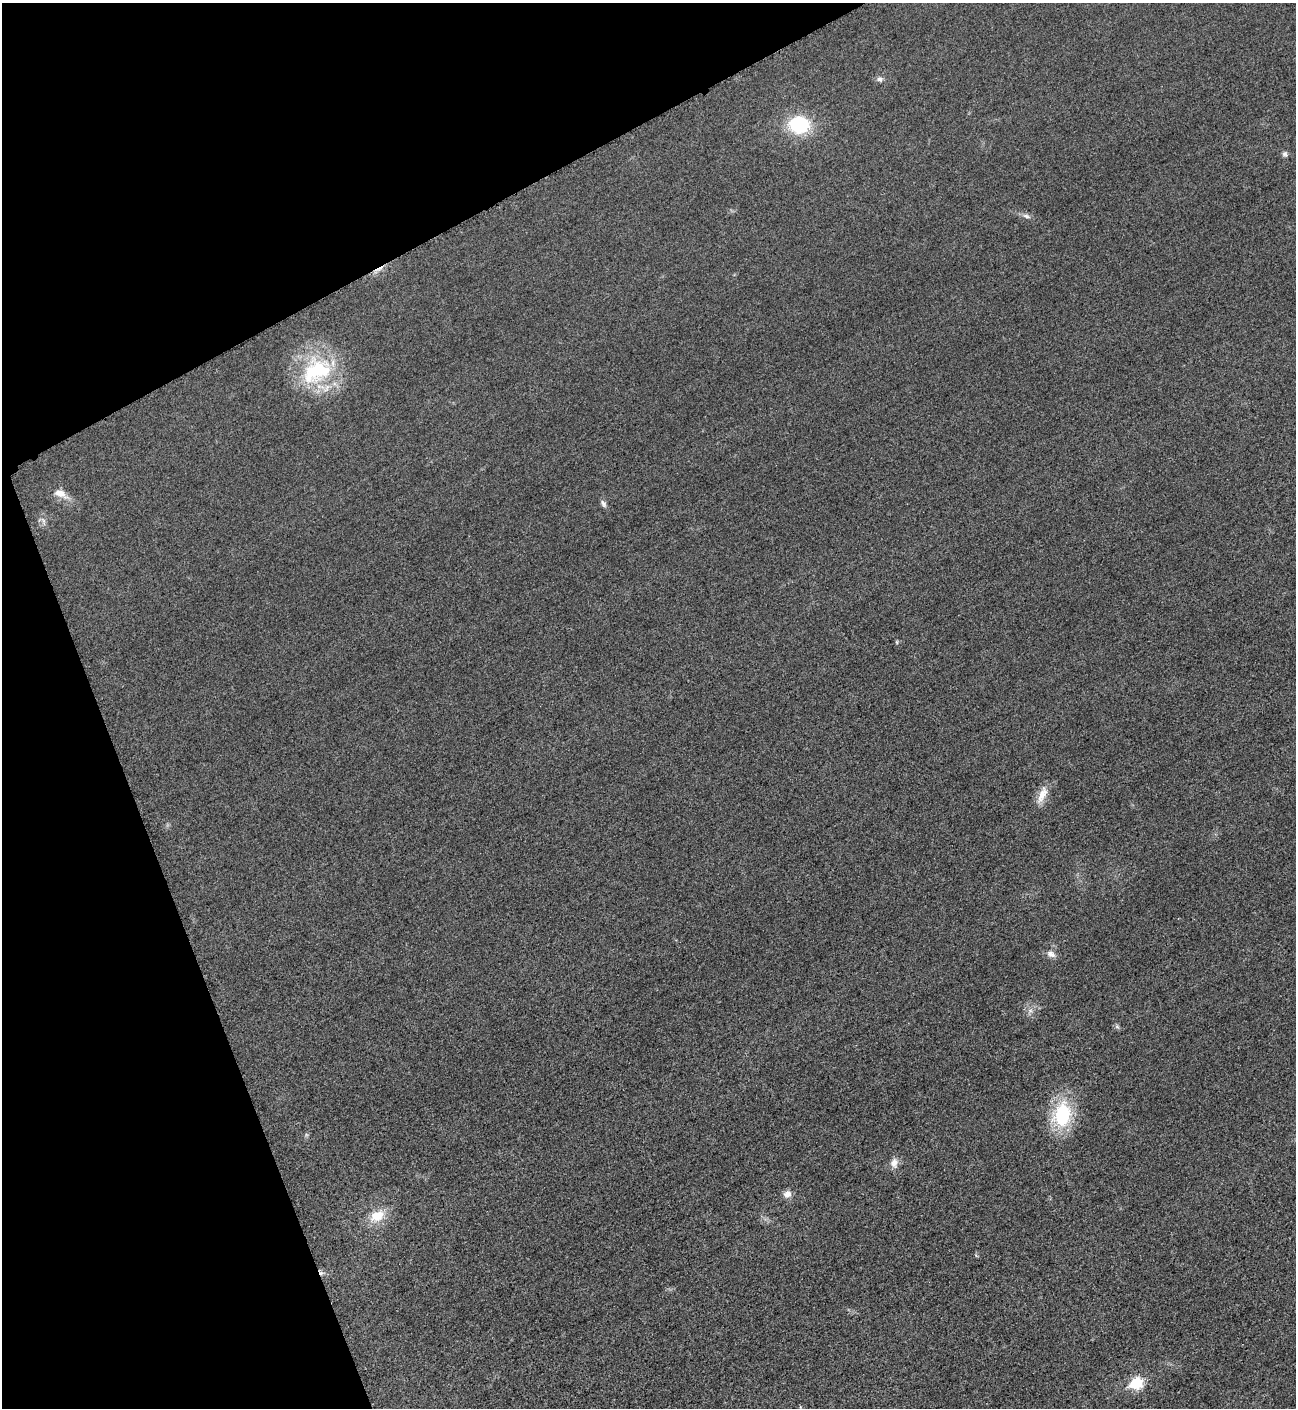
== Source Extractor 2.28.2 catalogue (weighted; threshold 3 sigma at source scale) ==
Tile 5 of 4 x 4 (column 1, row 2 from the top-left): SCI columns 300-1593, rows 2830-4235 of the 5642 x 5651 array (HDU 1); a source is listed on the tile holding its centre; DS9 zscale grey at full resolution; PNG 1298 x 1410 px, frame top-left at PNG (2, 3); no overlay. Shown black and unused: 21% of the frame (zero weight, under 3 of 5 exposures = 1% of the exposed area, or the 3 px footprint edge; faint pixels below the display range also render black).
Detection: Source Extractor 2.28.2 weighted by HDU 2 'WHT'; one run over the whole footprint, this tile lists its part. Background 0.0198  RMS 0.0051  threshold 0.0229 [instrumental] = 3 sigma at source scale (4.5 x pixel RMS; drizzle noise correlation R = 1.50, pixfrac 1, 0.05/0.05 arcsec/px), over >= 5 px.
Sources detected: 19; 1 cosmic-ray / hot-pixel residue — not listed; the other 18 listed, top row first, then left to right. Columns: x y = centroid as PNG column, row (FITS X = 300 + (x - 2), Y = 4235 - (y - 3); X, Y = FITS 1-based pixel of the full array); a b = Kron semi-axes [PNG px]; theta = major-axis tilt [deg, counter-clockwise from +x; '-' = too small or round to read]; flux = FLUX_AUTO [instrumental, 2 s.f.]
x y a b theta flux
880 79 8 7 - 1.6
799 125 21 17 -3 31
1285 154 8 6 -73 1.3
1026 216 12 5 -19 1.9
317 371 45 33 32 47
60 494 21 10 -25 5.4
603 503 10 6 -60 1.7
43 521 12 5 -67 1.9
897 642 6 4 -89 0.54
1042 795 26 9 68 6.2
1051 954 12 8 -29 2.8
1030 1011 7 5 0 1.3
1117 1027 7 4 -1 0.95
1062 1115 30 21 78 34
894 1163 13 10 84 3.8
787 1194 10 9 - 3.2
377 1216 24 15 32 11
1136 1383 9 7 17 27